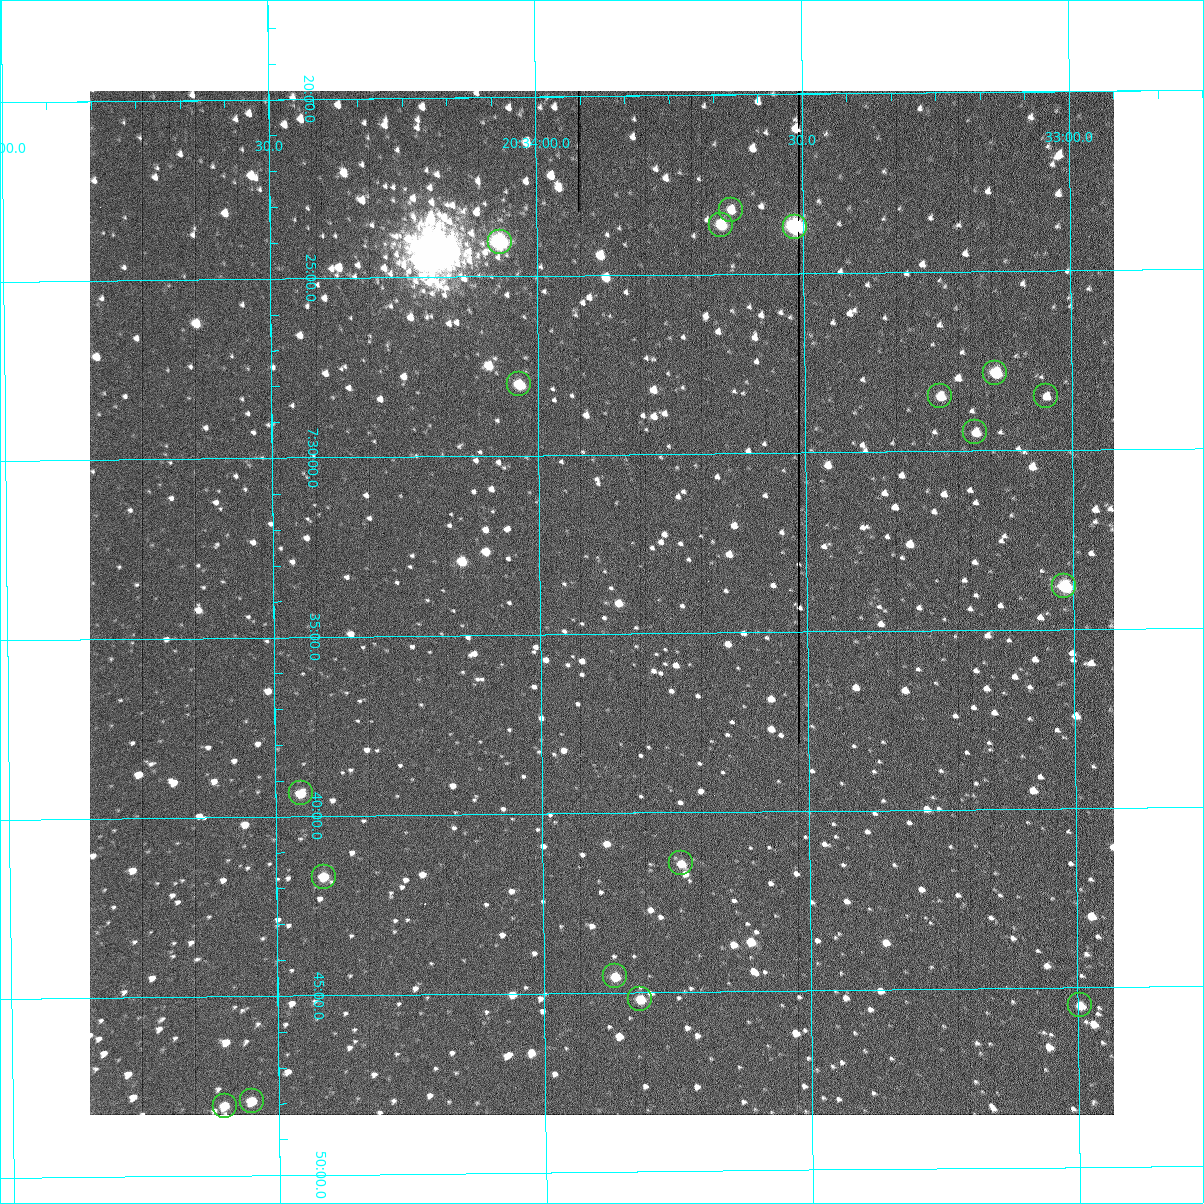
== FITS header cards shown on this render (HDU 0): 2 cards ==
NAXIS1  =                 1024 /fastest changing axis
NAXIS2  =                 1024 /next to fastest changing axis

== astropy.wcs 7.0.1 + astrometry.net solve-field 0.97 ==
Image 1024 x 1024 px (HDU 0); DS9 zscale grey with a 90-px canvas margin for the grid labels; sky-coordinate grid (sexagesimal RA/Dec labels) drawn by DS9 from the SOLVED WCS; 18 Tycho-2 reference stars matched to detected sources circled (green)
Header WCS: RA---TAN-SIP/DEC--TAN-SIP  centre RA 20:33:53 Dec +07:34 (308.47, +7.57 deg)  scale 1.67 arcsec/px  FOV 28.5' x 28.6'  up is -179 deg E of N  parity flipped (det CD > 0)
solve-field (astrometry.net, Tycho-2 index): VERIFIED the header's WCS against the Tycho-2 star catalogue (18 matches, 0 conflicts) and refined it, rather than solving blind
Solved WCS: RA---TAN-SIP/DEC--TAN-SIP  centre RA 20:33:53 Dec +07:34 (308.47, +7.57 deg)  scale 1.67 arcsec/px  FOV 28.5' x 28.6'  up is -179 deg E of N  parity flipped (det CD > 0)
The solver's refit moves the header's centre by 0.2 arcsec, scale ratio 1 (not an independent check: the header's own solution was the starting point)
Tycho-2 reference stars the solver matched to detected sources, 18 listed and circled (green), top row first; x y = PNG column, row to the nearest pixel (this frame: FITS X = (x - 90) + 1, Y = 1024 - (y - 91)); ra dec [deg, ICRS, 3 dp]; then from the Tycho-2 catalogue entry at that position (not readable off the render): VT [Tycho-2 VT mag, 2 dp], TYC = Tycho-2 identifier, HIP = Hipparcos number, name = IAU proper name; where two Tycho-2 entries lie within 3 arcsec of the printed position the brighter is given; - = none
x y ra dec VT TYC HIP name
731 210 308.409 +7.387 11.71 522-63-1 - -
721 225 308.413 +7.394 10.61 522-1117-1 - -
795 227 308.379 +7.395 9.53 522-815-1 - -
500 242 308.517 +7.401 9.28 522-2249-1 - -
995 373 308.286 +7.464 10.73 522-842-1 - -
519 384 308.509 +7.467 11.07 522-1042-1 - -
940 396 308.312 +7.475 12.07 522-647-1 - -
1046 396 308.262 +7.475 12.01 522-585-1 - -
975 432 308.295 +7.492 11.63 522-671-1 - -
1064 586 308.254 +7.563 10.72 1087-1249-1 - -
301 793 308.613 +7.656 11.72 1088-801-1 - -
681 863 308.435 +7.690 11.87 1088-65-1 - -
324 877 308.603 +7.695 11.58 1088-743-1 - -
615 976 308.467 +7.743 11.69 1088-851-1 - -
640 999 308.455 +7.753 11.50 1088-523-1 - -
1080 1005 308.249 +7.758 12.15 1087-191-1 - -
252 1101 308.638 +7.799 11.64 1088-397-1 - -
225 1106 308.650 +7.801 11.70 1088-297-1 - -